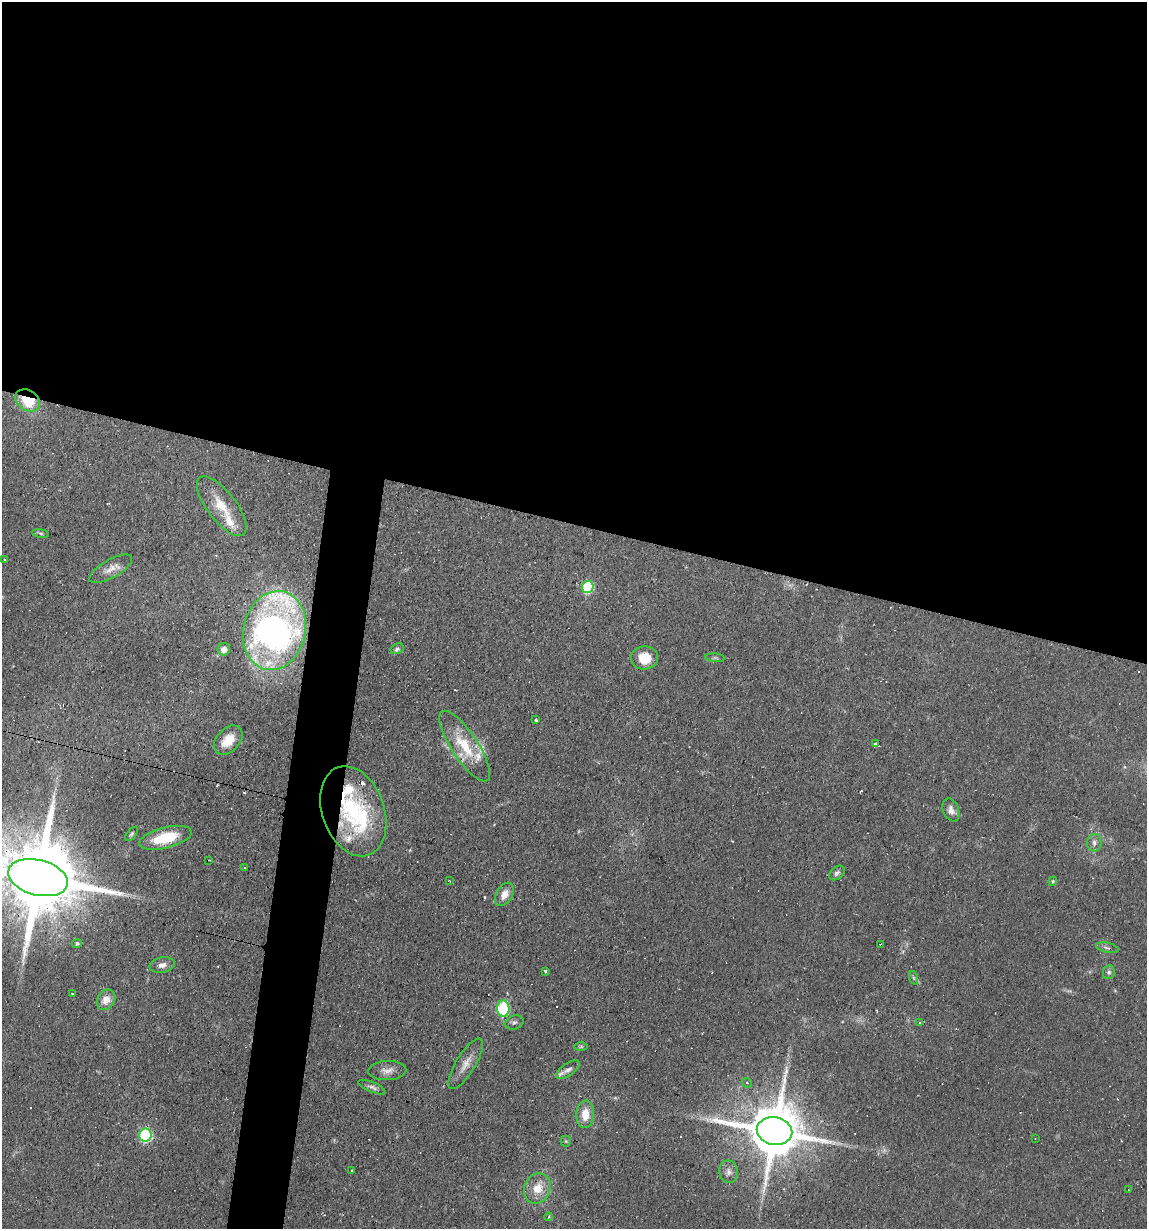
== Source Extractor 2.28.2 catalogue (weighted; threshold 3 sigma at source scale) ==
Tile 3 of 4 x 4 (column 3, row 1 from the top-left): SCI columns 2406-3550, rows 3683-4909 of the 4929 x 4909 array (HDU 1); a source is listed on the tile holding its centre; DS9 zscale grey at full resolution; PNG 1149 x 1231 px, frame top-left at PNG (2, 2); each listed source drawn as its Kron ellipse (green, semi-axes under 4 px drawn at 4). Shown black and unused: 46% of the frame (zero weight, under 2 of 3 exposures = <1% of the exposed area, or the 3 px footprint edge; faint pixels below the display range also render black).
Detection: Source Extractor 2.28.2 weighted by HDU 2 'WHT'; one run over the whole footprint, this tile lists its part. Background 0.0927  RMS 0.0057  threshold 0.0256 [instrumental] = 3 sigma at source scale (4.5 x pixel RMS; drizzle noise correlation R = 1.50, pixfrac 1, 0.05/0.05 arcsec/px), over >= 5 px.
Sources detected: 76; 1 too faint to see at this stretch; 1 inside a brighter object's white glare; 9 cosmic-ray / hot-pixel residue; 2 long thin detections or spike segments (spike, bleed or trail) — neither listed nor drawn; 8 inside a brighter listed object's ellipse — not listed separately; the other 55 listed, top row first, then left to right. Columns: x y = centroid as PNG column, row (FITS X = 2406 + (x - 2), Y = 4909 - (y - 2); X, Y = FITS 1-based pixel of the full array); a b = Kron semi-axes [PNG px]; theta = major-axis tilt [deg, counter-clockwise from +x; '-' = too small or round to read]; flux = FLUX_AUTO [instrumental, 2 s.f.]
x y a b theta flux
28 400 13 10 -35 21
222 506 36 14 -52 15
41 533 8 4 -9 1.1
4 560 3 3 - 0.65
111 569 24 9 30 5.7
588 587 6 5 - 45
275 630 40 31 76 240
224 649 6 6 - 3.2
397 649 7 5 29 1.3
644 658 13 11 1 13
715 658 10 4 -5 1
536 720 3 3 - 1.6
228 740 17 11 46 9.3
875 744 4 3 - 2
465 746 41 13 -57 20
951 810 12 8 -67 3.3
353 811 46 31 -70 55
132 834 8 4 53 1
165 838 27 10 14 20
1094 843 8 7 - 2.1
209 860 3 2 - 0.47
245 868 3 3 - 0.97
837 873 9 6 41 1.8
38 878 30 17 -14 9900
449 880 3 2 - 0.48
1053 881 5 4 - 0.93
504 894 13 8 59 5.4
77 943 5 4 - 1.5
881 945 4 3 - 11
1107 948 11 5 -12 1.7
162 965 13 7 10 3.3
546 971 3 3 - 1.4
1109 972 7 5 80 1.4
914 978 7 4 -71 0.99
72 993 2 2 - 0.58
106 1000 11 8 56 5.8
503 1009 8 6 -85 61
514 1022 9 7 19 1.7
920 1022 3 2 - 0.68
581 1046 6 4 0 0.84
466 1064 29 9 59 6.6
568 1070 14 6 34 2.6
387 1071 19 9 3 4.5
747 1083 5 4 - 1
372 1087 15 5 -23 2.1
585 1114 14 9 88 8.6
775 1131 18 13 -12 4000
145 1135 6 6 - 76
1035 1138 3 2 - 0.38
566 1141 5 5 - 0.73
352 1171 3 3 - 2.7
729 1172 11 9 -79 3.2
537 1188 15 13 67 9.7
1128 1190 2 2 - 0.37
548 1217 4 3 - 0.44
Overlapping masked pixels (flux is a lower limit): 4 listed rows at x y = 28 400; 38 878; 881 945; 775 1131
Isophote crosses this tile's border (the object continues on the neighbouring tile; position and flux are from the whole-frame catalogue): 1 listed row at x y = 38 878